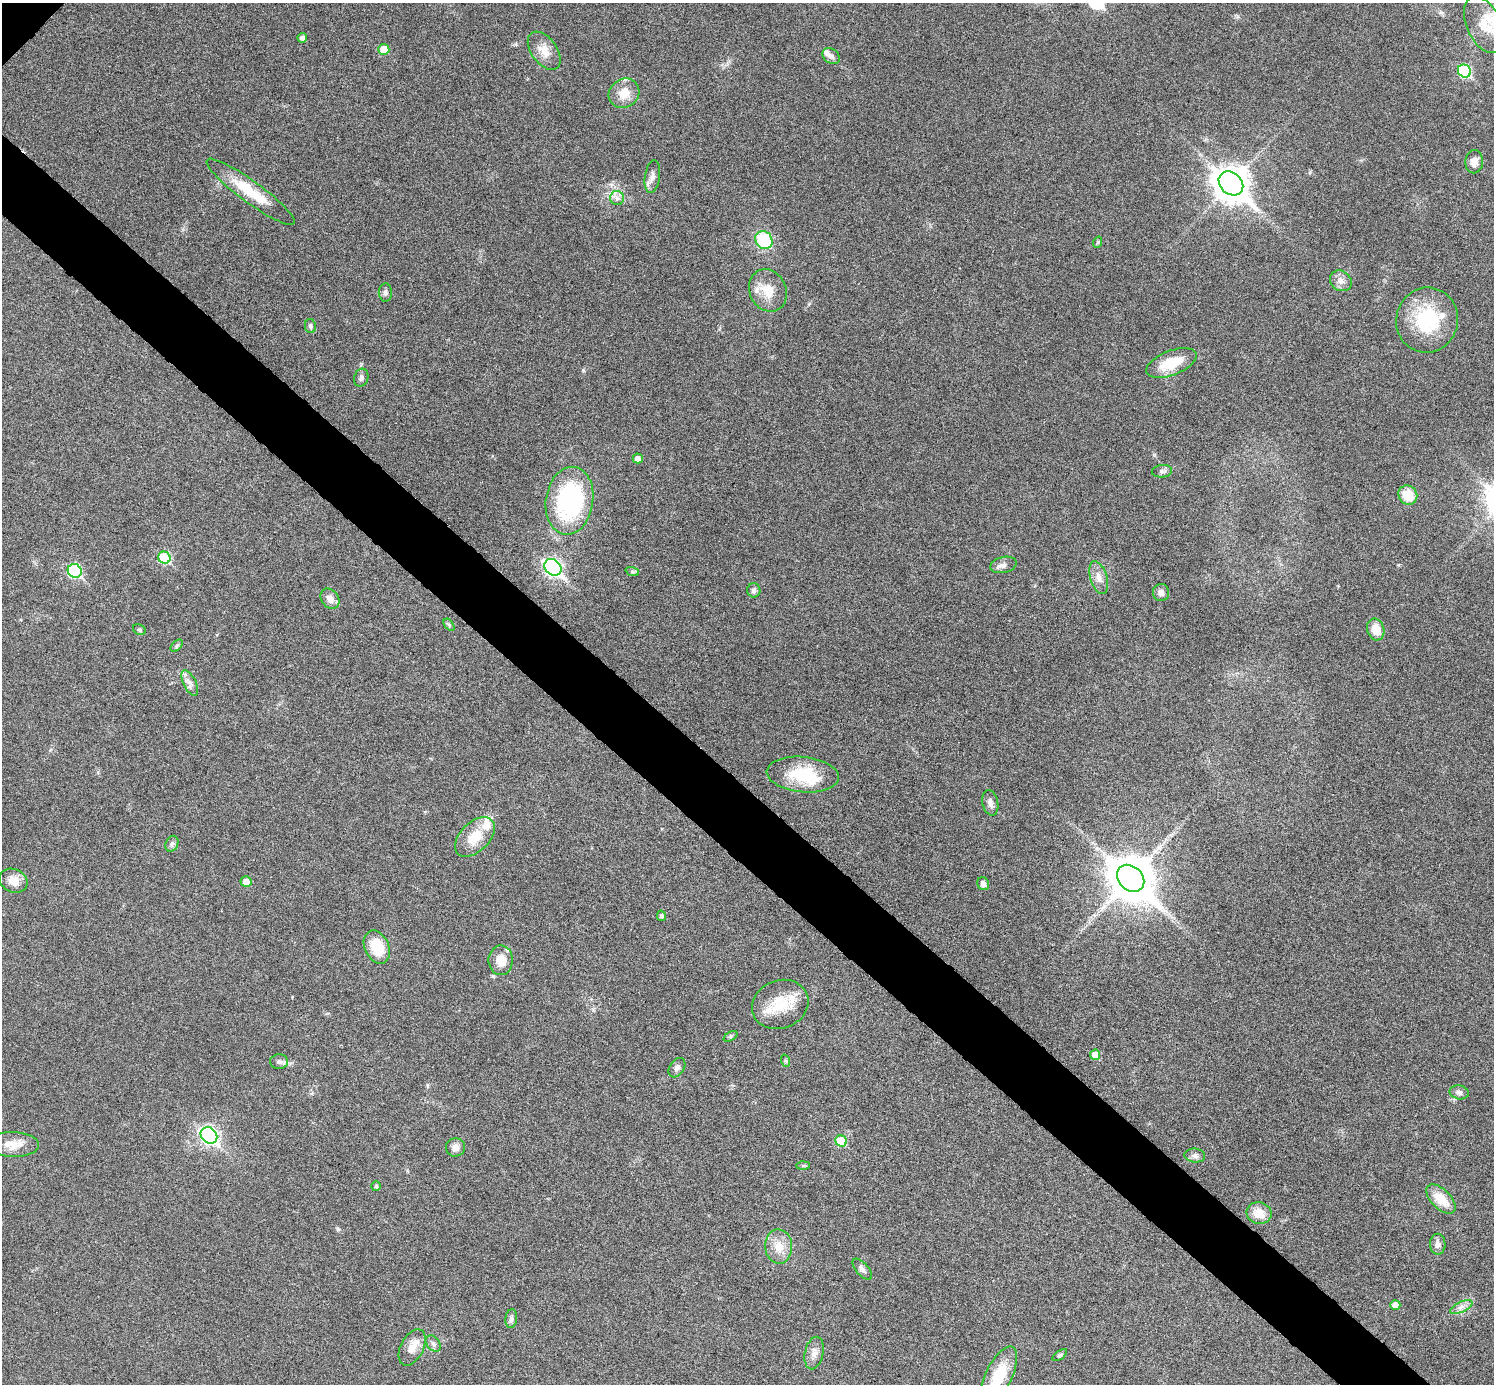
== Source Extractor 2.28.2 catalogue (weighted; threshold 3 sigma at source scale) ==
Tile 6 of 4 x 4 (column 2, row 2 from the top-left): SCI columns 1506-2997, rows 3067-4448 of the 5992 x 5993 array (HDU 1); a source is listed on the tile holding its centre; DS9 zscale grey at full resolution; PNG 1496 x 1386 px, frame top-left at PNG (2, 3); each listed source drawn as its Kron ellipse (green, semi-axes under 4 px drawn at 4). Shown black and unused: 5% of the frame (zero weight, under 6 of 11 exposures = <1% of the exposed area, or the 3 px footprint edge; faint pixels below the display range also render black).
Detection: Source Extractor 2.28.2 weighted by HDU 2 'WHT'; one run over the whole footprint, this tile lists its part. Background 0.0216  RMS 0.0026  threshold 0.0105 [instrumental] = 3 sigma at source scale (4.09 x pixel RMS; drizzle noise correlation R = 1.36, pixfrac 0.8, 0.05/0.05 arcsec/px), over >= 5 px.
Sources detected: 82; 1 inside a brighter object's white glare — neither listed nor drawn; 4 inside a brighter listed object's ellipse — not listed separately; the other 77 listed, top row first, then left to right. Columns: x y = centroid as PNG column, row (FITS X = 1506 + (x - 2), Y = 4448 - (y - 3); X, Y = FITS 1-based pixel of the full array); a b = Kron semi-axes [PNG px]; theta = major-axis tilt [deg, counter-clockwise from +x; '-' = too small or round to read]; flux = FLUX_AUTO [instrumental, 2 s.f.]
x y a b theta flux
1484 24 30 17 -66 5.6
302 38 5 4 - 0.88
384 49 5 5 - 4
544 51 22 12 -54 3
831 56 9 7 -39 1
1464 71 7 6 - 19
624 93 16 14 35 3.8
1474 162 11 9 88 1.6
652 177 16 7 82 1.3
1231 183 13 10 -42 430
250 192 54 11 -36 8.5
617 198 7 7 - 0.98
764 240 9 8 - 12
1098 242 6 3 71 0.27
1341 281 11 9 -36 1.5
768 290 22 18 -64 4.8
385 292 9 6 -88 0.73
1427 320 33 31 78 16
310 326 7 5 -79 0.54
1171 363 27 12 21 7.3
361 378 9 7 72 0.82
638 458 5 5 - 1.4
1162 471 10 6 6 0.74
1408 495 10 9 - 5
569 501 34 23 81 32
164 558 6 6 - 12
1003 565 13 8 13 1.2
553 567 9 7 -43 66
75 571 7 6 - 23
632 571 7 4 -19 0.45
1099 578 17 8 -73 2
754 590 7 6 - 0.78
1161 592 8 8 - 1.2
330 599 11 8 -53 1.7
449 625 7 4 -55 0.4
1376 629 11 8 -74 3.4
139 630 7 5 -30 0.36
177 646 7 4 45 0.4
190 683 14 6 -63 1.2
803 775 36 17 -6 11
990 803 13 8 -78 1.2
475 837 24 14 45 5.6
172 844 8 6 68 0.71
1131 878 15 12 -44 910
13 881 14 11 -26 2.4
246 881 5 5 - 1.9
983 884 7 5 -56 1.2
661 916 5 4 - 0.55
377 947 17 12 -64 7.1
501 960 15 12 -90 3.2
780 1004 29 24 22 8.1
731 1036 7 4 32 0.42
1095 1055 5 5 - 3.3
786 1061 6 4 -70 0.29
279 1062 9 7 -2 0.8
677 1068 10 7 57 0.88
1459 1092 9 7 -11 0.91
209 1135 9 7 -42 70
841 1141 6 5 - 7.4
13 1145 26 12 -1 3.5
455 1147 9 9 - 1.5
1195 1156 10 7 -7 0.92
803 1165 6 4 1 0.36
376 1186 5 5 - 0.36
1441 1199 18 9 -45 4.9
1259 1213 12 11 - 3.6
1438 1244 10 7 -88 1.3
779 1246 17 13 -87 3.6
862 1269 13 6 -48 0.97
1395 1305 5 5 - 2.2
1461 1307 12 5 26 1.1
511 1319 9 6 83 0.77
433 1344 9 6 -50 0.76
412 1347 19 11 63 2.7
814 1353 16 9 78 1.8
1060 1355 8 4 35 0.42
999 1376 32 13 64 9.1
Isophote crosses this tile's border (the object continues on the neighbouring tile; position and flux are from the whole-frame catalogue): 1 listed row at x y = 999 1376
Unlisted compact peaks at least as high as the median listed source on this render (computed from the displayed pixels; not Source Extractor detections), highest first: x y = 583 370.